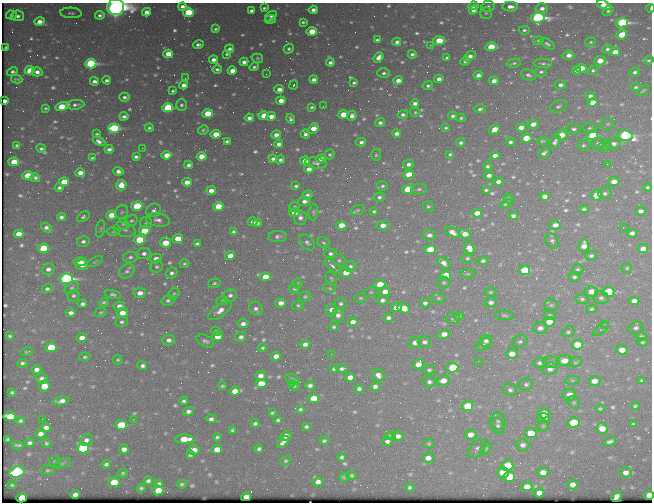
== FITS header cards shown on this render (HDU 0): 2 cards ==
NAXIS1  =                  650 / Width of table row in bytes
NAXIS2  =                  500 / Number of rows in table

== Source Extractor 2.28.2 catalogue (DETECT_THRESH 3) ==
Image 650 x 500 px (HDU 0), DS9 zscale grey, 1 PNG px = 1 image px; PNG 654 x 504 px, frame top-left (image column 1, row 500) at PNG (2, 3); each listed source drawn as its Kron ellipse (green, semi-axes under 4 px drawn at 4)
Background 431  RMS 2.1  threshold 6.31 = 3 sigma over >= 5 px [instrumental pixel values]
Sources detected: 689; of the 689, the 500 brightest by FLUX_AUTO listed and drawn (189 fainter detections omitted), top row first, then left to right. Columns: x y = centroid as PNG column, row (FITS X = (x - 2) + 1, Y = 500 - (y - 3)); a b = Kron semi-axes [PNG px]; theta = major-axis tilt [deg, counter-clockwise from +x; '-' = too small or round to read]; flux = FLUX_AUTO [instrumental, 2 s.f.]
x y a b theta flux
604 5 7 4 -23 1700
182 6 4 3 - 550
473 6 5 4 - 620
488 6 6 5 - 320
116 7 8 8 - 130000
510 7 8 5 1 880
264 8 3 3 - 210
542 8 6 5 - 740
651 8 4 2 - 270
313 10 4 3 - 650
473 10 4 4 - 640
252 11 4 3 - 480
608 11 6 4 40 290
147 12 4 4 - 930
188 12 5 4 - 7100
71 13 11 5 -4 250
486 13 6 6 - 270
11 15 5 4 - 420
100 15 4 3 - 350
18 16 6 5 - 460
271 16 6 3 37 260
538 18 7 5 5 40000
270 19 6 3 11 270
39 22 5 4 - 1000
303 22 4 3 - 230
622 23 6 4 12 26000
215 29 3 3 - 220
524 30 5 4 - 300
312 31 5 4 - 3400
622 35 5 4 - 3900
377 40 4 3 - 300
538 40 5 4 - 210
439 41 6 4 4 5000
397 42 4 4 - 470
591 42 5 4 - 220
198 44 5 3 - 440
547 44 8 4 -31 340
430 45 2 2 - 350
6 47 4 3 - 230
491 47 6 4 8 4200
230 49 4 3 - 410
289 49 5 4 - 290
607 49 5 5 - 400
615 52 5 4 - 1500
168 54 5 4 - 2500
227 54 3 3 - 230
412 54 4 3 - 370
569 55 6 4 8 820
470 56 6 4 31 650
378 57 6 4 50 850
257 58 6 4 -16 220
447 58 4 3 - 330
213 60 4 4 - 800
649 60 5 4 - 240
465 61 5 4 - 260
600 61 6 5 - 1800
244 62 4 4 - 610
330 63 4 3 - 480
514 63 7 3 14 250
543 63 9 4 -2 340
91 64 5 4 - 20000
254 67 5 3 - 300
581 68 5 4 - 2300
217 69 5 4 - 320
593 70 5 4 - 250
30 71 5 4 - 4000
232 71 4 4 - 1300
576 71 4 4 - 410
12 72 5 3 - 360
37 72 5 4 - 640
541 72 6 5 - 320
635 72 5 4 - 360
384 73 6 5 - 370
266 74 2 2 - 320
478 75 4 4 - 650
528 75 7 5 -21 410
185 78 2 2 - 220
17 79 6 3 -9 210
314 79 4 4 - 630
439 79 5 4 - 730
107 80 4 3 - 410
398 80 4 4 - 860
94 81 4 4 - 550
494 81 5 4 - 890
354 83 4 3 - 280
184 85 4 4 - 930
294 85 5 3 - 250
560 85 6 4 10 510
428 86 5 4 - 330
636 87 5 3 - 250
279 89 5 4 - 950
643 90 7 3 37 210
173 91 3 3 - 260
590 96 5 4 - 470
124 97 5 4 - 380
5 101 4 3 - 210
281 101 5 4 - 1200
593 102 5 4 - 1800
415 104 4 4 - 580
75 105 9 4 4 460
181 105 5 5 - 310
323 106 2 2 - 220
558 106 9 5 25 390
62 107 6 4 14 4600
312 107 4 3 - 280
46 108 4 3 - 200
168 108 5 4 - 13000
480 109 6 4 17 350
415 112 5 4 - 200
208 114 5 4 - 4700
343 115 5 4 - 3300
403 115 5 4 - 340
124 116 4 3 - 450
263 116 5 4 - 2000
271 116 5 4 - 1200
352 116 5 4 - 630
453 116 5 4 - 360
249 118 4 4 - 580
461 118 4 4 - 220
291 119 5 3 - 320
380 123 5 4 - 430
533 124 5 4 - 990
608 124 7 5 22 350
114 128 6 4 2 15000
149 128 4 4 - 260
313 128 5 4 - 2100
446 128 4 3 - 250
521 128 5 4 - 1200
589 128 7 5 3 300
574 129 7 5 -2 380
203 130 5 4 - 230
494 130 5 4 - 1900
397 133 4 4 - 600
97 134 4 3 - 200
216 134 5 4 - 2400
305 134 5 4 - 420
276 135 5 4 - 730
561 135 6 4 1 2000
592 135 6 4 17 6000
625 135 8 5 -11 24000
526 138 5 4 - 3800
99 141 7 4 -25 580
227 141 4 3 - 280
542 141 5 3 - 200
361 142 5 4 - 430
510 142 4 4 - 340
555 142 7 5 57 490
461 143 4 3 - 360
279 144 4 4 - 500
598 144 7 5 11 470
613 144 8 6 8 850
17 145 4 3 - 210
583 145 6 5 - 260
605 146 7 5 19 260
142 148 2 2 - 940
41 149 5 3 - 330
109 149 4 3 - 530
544 153 6 3 35 440
330 154 5 4 - 220
450 154 4 3 - 260
167 155 5 4 - 2200
376 155 6 5 - 240
495 155 4 4 - 880
201 156 5 4 - 1600
136 157 4 3 - 340
92 158 3 3 - 200
273 159 4 3 - 410
321 159 5 4 - 880
280 160 4 3 - 370
305 161 5 4 - 1700
14 162 5 4 - 2400
316 163 11 5 -9 440
409 164 5 4 - 510
607 164 2 2 - 390
189 165 4 4 - 460
488 166 4 3 - 330
309 169 5 4 - 820
118 171 5 4 - 640
80 173 5 4 - 1000
409 174 5 4 - 2700
489 175 5 3 - 640
28 176 5 4 - 5000
35 178 5 4 - 320
614 181 6 5 - 1100
64 182 5 4 - 3500
187 182 5 4 - 1300
498 182 4 4 - 770
121 185 5 5 - 1600
296 186 4 3 - 280
382 186 5 5 - 260
647 187 4 4 - 230
59 188 4 3 - 330
407 189 5 4 - 6300
419 189 8 5 11 340
211 190 5 4 - 1100
486 190 4 3 - 220
605 193 7 6 - 410
307 195 5 4 - 360
596 195 5 5 - 2700
544 196 5 4 - 960
379 197 5 4 - 360
508 198 5 4 - 240
304 201 6 5 - 680
506 204 6 2 30 210
137 206 5 4 - 5800
218 206 5 4 - 3800
428 206 6 5 - 270
294 207 5 4 - 240
584 209 5 3 - 300
154 210 7 6 - 510
358 210 7 5 21 220
374 211 4 3 - 230
641 211 5 4 - 640
122 212 7 6 - 300
313 212 8 5 84 270
294 213 5 4 - 1400
477 213 5 4 - 1400
111 215 5 4 - 2600
513 216 4 3 - 430
61 217 4 4 - 460
83 217 7 4 34 320
300 217 7 6 - 630
158 220 12 6 -8 780
131 221 6 5 - 290
253 222 5 4 - 610
146 223 6 6 - 280
258 223 4 3 - 280
123 224 5 5 - 240
341 225 5 4 - 2200
383 225 6 4 10 970
555 225 5 4 - 980
623 227 2 2 - 440
46 228 6 4 -39 490
101 229 9 3 79 210
125 229 11 7 -17 610
144 231 5 4 - 4400
113 232 6 4 1 220
234 232 4 4 - 440
452 232 8 4 -29 980
632 233 5 4 - 630
19 234 5 4 - 1600
465 234 6 4 -25 1300
429 235 6 5 - 660
277 236 9 5 4 460
178 239 5 4 - 3000
140 240 5 4 - 6500
552 241 8 6 -59 370
83 242 6 5 - 480
307 242 9 6 -47 440
165 243 5 5 - 3600
324 243 7 5 -32 270
197 244 4 3 - 350
584 246 6 5 - 1300
43 248 5 4 - 6400
469 248 6 5 - 1300
430 249 6 4 7 4100
643 249 5 4 - 1300
144 253 7 5 11 570
330 254 6 4 2 430
230 256 5 4 - 1300
591 256 6 5 - 320
130 257 7 5 9 390
467 258 5 4 - 260
156 259 6 5 - 740
339 260 7 5 -38 330
95 261 9 4 29 240
483 261 5 4 - 360
80 262 6 4 8 890
444 263 7 5 -46 740
184 264 5 4 - 250
82 265 6 5 - 840
332 266 9 4 -40 450
350 266 6 5 - 400
157 267 6 6 - 320
627 268 5 4 - 210
48 269 6 5 - 610
577 269 6 5 - 260
524 270 5 4 - 6400
127 271 8 6 35 440
346 272 6 5 - 1600
172 273 6 5 - 430
468 274 8 4 0 200
445 275 5 4 - 4300
265 277 5 4 - 2000
574 277 6 5 - 320
331 278 7 5 -59 270
66 279 7 5 4 34000
214 283 6 4 14 230
297 283 5 5 - 240
444 283 6 6 - 260
380 285 5 4 - 4400
72 288 8 5 35 350
294 288 5 5 - 300
330 288 6 5 - 240
47 289 5 4 - 340
591 291 6 5 - 1500
371 292 7 5 13 210
385 292 5 4 - 1600
490 292 6 4 1 220
608 292 6 5 - 10000
140 293 6 5 - 1000
174 293 6 5 - 220
113 294 8 4 -12 330
230 295 7 6 - 460
73 296 6 5 - 330
305 296 6 5 - 240
360 298 6 5 - 230
438 298 7 5 -14 240
601 298 8 6 -12 420
582 299 6 5 - 300
168 300 6 5 - 350
382 300 6 5 - 460
222 301 6 4 -1 200
634 301 5 4 - 890
104 302 5 4 - 230
491 302 6 5 - 510
281 303 5 4 - 970
425 303 4 4 - 430
83 304 4 4 - 500
341 304 6 5 - 300
298 305 5 4 - 210
551 305 7 5 0 320
119 306 6 4 -6 960
396 308 5 4 - 2100
404 308 6 5 - 1900
256 309 7 6 - 530
591 309 5 4 - 240
331 310 6 6 - 850
220 311 14 6 36 1100
101 312 6 4 16 230
71 313 5 4 - 610
122 313 6 5 - 1600
338 315 6 6 - 610
504 315 9 4 -4 300
549 315 6 4 3 210
459 316 5 4 - 200
388 318 4 3 - 490
453 319 6 5 - 250
122 322 6 5 - 350
353 322 5 4 - 960
549 322 6 4 7 2200
243 324 5 4 - 640
604 324 2 2 - 490
334 327 4 3 - 250
540 328 7 6 - 750
636 328 7 6 - 430
601 329 9 4 40 280
216 331 5 4 - 230
568 332 6 5 - 290
444 334 7 4 20 1200
10 336 4 3 - 240
641 336 6 4 -9 220
217 337 5 4 - 2100
241 337 5 4 - 440
82 338 5 4 - 1200
169 340 6 5 - 600
205 341 9 5 -26 400
486 341 6 5 - 540
520 341 8 6 21 400
424 342 6 5 - 520
642 342 5 4 - 210
415 343 6 5 - 680
305 344 5 4 - 710
484 344 8 5 29 360
577 345 5 5 - 4100
51 347 5 5 - 5200
263 348 4 4 - 230
622 350 5 4 - 1600
27 352 6 3 13 210
331 354 2 2 - 380
512 354 6 5 - 1300
276 356 5 4 - 1200
85 357 6 4 10 260
118 360 5 4 - 210
564 360 7 5 12 1500
478 361 2 2 - 390
551 362 8 6 -13 340
575 362 6 5 - 250
22 363 5 4 - 330
540 363 7 5 1 390
418 364 6 5 - 1500
142 365 5 4 - 610
452 368 6 5 - 6000
36 369 5 4 - 720
334 369 4 3 - 240
342 369 5 3 - 370
550 369 8 6 13 790
429 370 6 5 - 300
378 375 7 5 -45 770
260 376 5 5 - 870
350 377 5 4 - 1000
42 378 6 5 - 600
292 379 7 4 -29 330
443 380 6 5 - 1600
572 380 7 4 8 240
594 381 6 5 - 1200
641 381 4 3 - 250
429 382 6 5 - 440
261 383 5 4 - 3000
291 383 3 3 - 250
526 384 7 6 - 370
310 385 5 4 - 510
44 386 6 5 - 2700
222 386 4 3 - 200
294 386 5 4 - 210
375 386 4 4 - 570
359 389 5 4 - 450
510 390 7 6 - 410
235 391 5 4 - 1500
12 392 4 3 - 240
569 395 7 6 - 1300
314 398 5 4 - 3100
61 401 8 4 10 840
184 401 4 3 - 310
574 402 7 5 -44 250
467 406 6 5 - 5300
635 406 4 3 - 210
300 409 4 3 - 260
600 409 5 4 - 220
188 411 5 4 - 590
272 413 4 3 - 210
544 413 6 5 - 1300
10 416 6 4 -6 3000
543 418 6 5 - 980
42 419 2 2 - 290
133 419 3 2 - 270
211 419 5 4 - 490
278 420 4 3 - 270
21 421 4 3 - 300
498 421 8 7 - 450
255 423 4 3 - 330
573 423 6 5 - 7900
633 424 4 3 - 220
121 425 6 5 - 7100
498 426 8 6 -61 420
543 426 6 5 - 230
306 427 4 3 - 300
46 428 5 4 - 900
602 428 6 5 - 1800
232 430 4 3 - 240
531 433 6 5 - 3300
41 434 5 4 - 780
470 435 6 5 - 1300
286 436 5 4 - 1100
390 436 5 4 - 200
398 436 6 4 -9 700
217 437 4 3 - 250
8 439 4 3 - 200
185 439 9 4 -1 3000
86 440 6 5 - 570
324 441 4 3 - 260
387 441 5 4 - 500
610 441 6 3 16 390
283 442 7 4 44 580
30 443 4 4 - 400
46 443 5 4 - 250
429 444 5 4 - 210
18 445 6 3 -4 310
522 445 7 6 - 540
83 448 6 5 - 15000
124 449 5 4 - 790
217 449 5 4 - 1800
259 449 4 3 - 330
477 449 11 6 48 470
486 449 6 4 49 210
194 450 5 5 - 1100
190 455 4 3 - 250
342 457 4 4 - 320
428 458 6 5 - 890
285 461 5 4 - 240
55 462 5 5 - 210
63 463 9 3 20 210
106 464 5 4 - 370
507 465 6 5 - 4200
47 470 6 5 - 240
17 472 7 5 16 18000
543 472 5 4 - 1400
625 472 6 5 - 800
123 473 5 4 - 210
503 473 6 5 - 5100
351 475 5 5 - 220
344 477 5 3 - 200
509 477 6 5 - 4000
148 481 4 4 - 410
114 482 6 5 - 3500
318 482 5 4 - 790
159 484 4 4 - 440
182 484 5 4 - 260
12 485 4 3 - 210
572 485 5 4 - 1000
410 487 4 4 - 310
527 487 5 4 - 1200
141 488 4 4 - 270
158 490 5 5 - 2400
539 493 5 4 - 1100
75 495 5 4 - 750
649 495 5 5 - 1700
616 496 6 4 50 720
246 497 5 4 - 1700
22 498 5 4 - 3500
At the frame edge (FLAGS 8, measured only in part): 4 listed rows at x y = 604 5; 116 7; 651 8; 649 495
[189 fainter detections neither listed nor drawn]